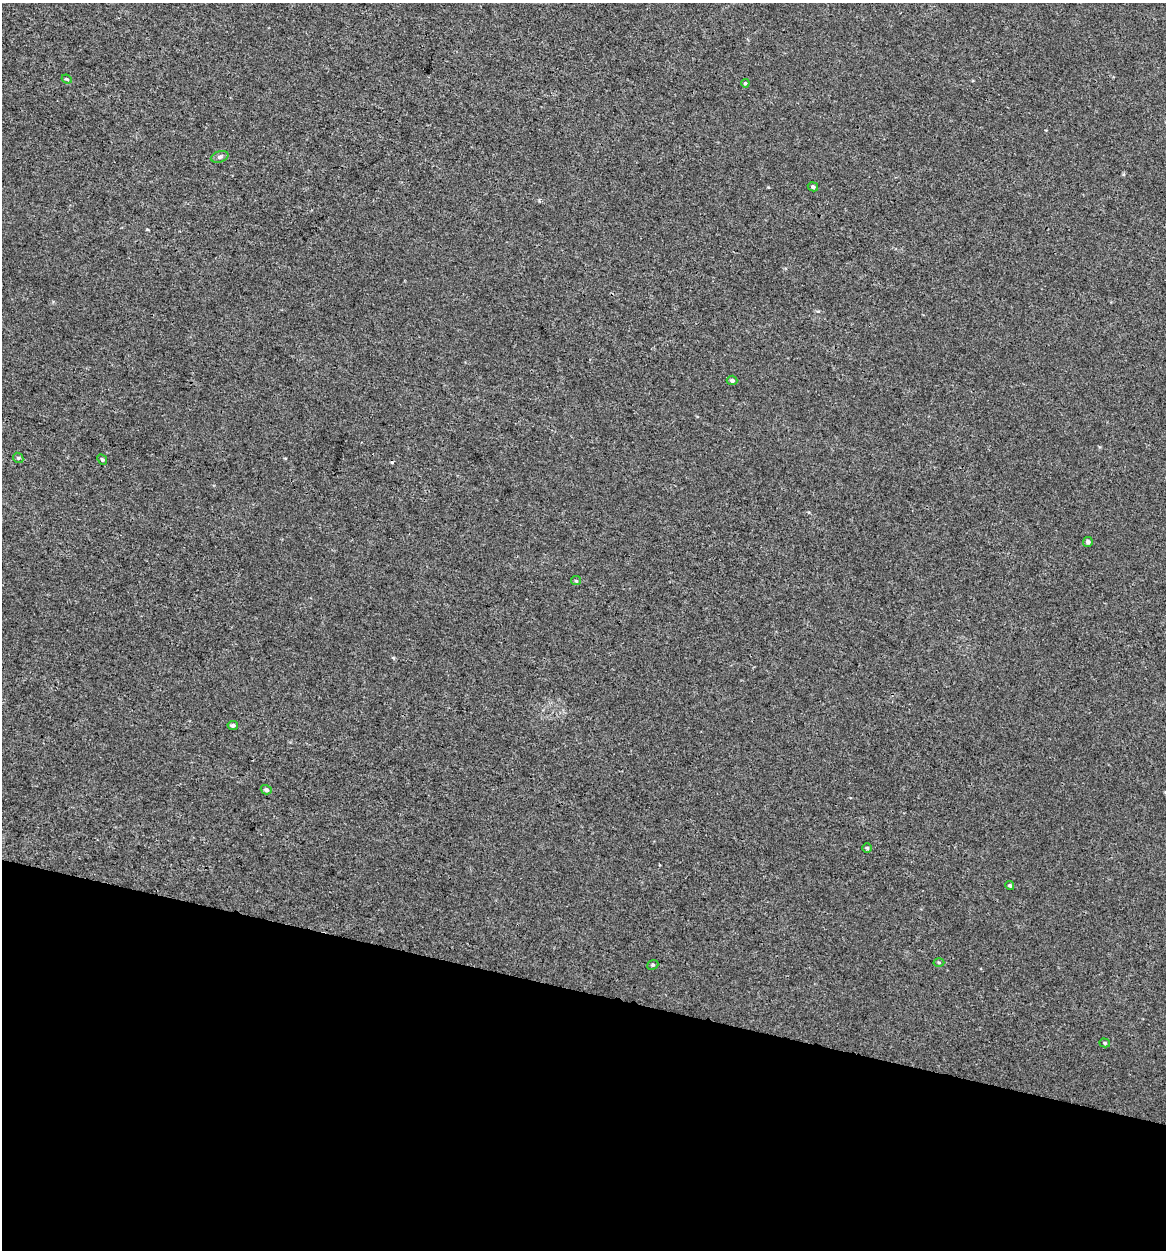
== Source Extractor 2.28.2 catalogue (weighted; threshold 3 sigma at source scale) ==
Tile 15 of 4 x 4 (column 3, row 4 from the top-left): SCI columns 2599-3762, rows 23-1270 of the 5257 x 5027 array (HDU 1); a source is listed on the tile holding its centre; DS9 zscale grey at full resolution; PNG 1168 x 1252 px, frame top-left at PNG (2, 3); each listed source drawn as its Kron ellipse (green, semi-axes under 4 px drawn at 4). Shown black and unused: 21% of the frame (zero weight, under 3 of 4 exposures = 4% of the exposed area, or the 3 px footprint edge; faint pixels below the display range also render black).
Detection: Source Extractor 2.28.2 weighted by HDU 2 'WHT'; one run over the whole footprint, this tile lists its part. Background -2.61e-04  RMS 0.0026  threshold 0.0118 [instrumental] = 3 sigma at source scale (4.5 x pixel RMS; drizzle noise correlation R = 1.50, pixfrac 1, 0.0396/0.0396 arcsec/px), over >= 5 px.
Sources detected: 16; all 16 listed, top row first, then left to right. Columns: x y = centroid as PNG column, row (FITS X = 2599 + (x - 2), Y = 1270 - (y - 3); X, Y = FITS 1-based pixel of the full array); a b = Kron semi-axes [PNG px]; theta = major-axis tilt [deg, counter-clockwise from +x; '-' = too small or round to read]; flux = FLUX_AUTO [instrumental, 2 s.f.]
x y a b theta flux
67 79 5 3 - 0.28
745 83 4 4 - 0.3
220 157 9 5 17 0.65
813 187 5 4 - 0.5
732 380 5 4 - 0.57
18 458 5 5 - 0.38
102 460 5 4 - 0.37
1088 542 5 5 - 0.72
576 581 5 4 - 0.29
233 725 5 4 - 0.69
266 790 5 4 - 0.66
867 848 5 5 - 0.42
1010 886 4 4 - 0.47
939 962 5 3 - 0.3
653 965 6 4 22 0.4
1105 1043 5 4 - 0.4